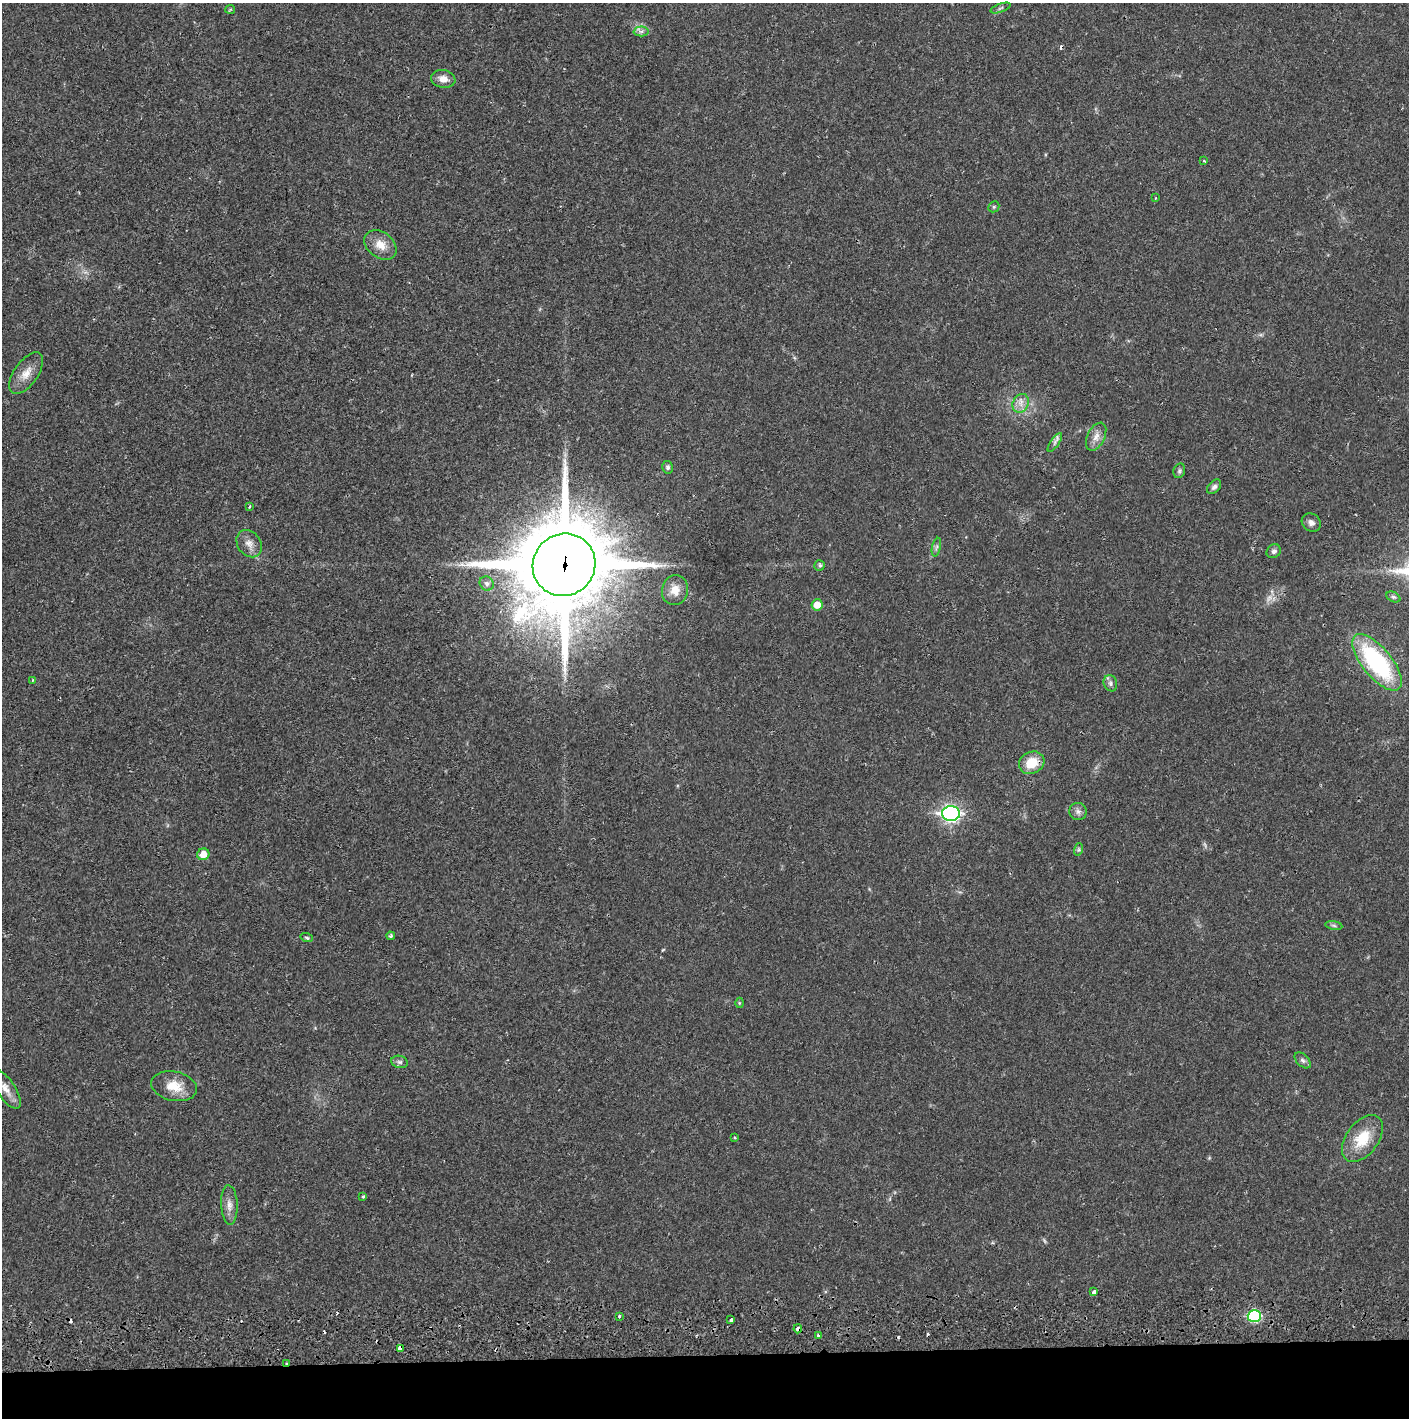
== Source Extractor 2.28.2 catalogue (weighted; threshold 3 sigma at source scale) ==
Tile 8 of 3 x 3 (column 2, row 3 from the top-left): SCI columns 1411-2817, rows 57-1472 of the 4232 x 4364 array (HDU 1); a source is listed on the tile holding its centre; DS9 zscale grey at full resolution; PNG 1411 x 1420 px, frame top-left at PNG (2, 3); each listed source drawn as its Kron ellipse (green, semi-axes under 4 px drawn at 4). Shown black and unused: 5% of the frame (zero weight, under 2 of 3 exposures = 3% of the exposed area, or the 3 px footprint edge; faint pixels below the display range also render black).
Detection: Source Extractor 2.28.2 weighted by HDU 2 'WHT'; one run over the whole footprint, this tile lists its part. Background 0.0219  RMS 0.0035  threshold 0.0159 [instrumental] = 3 sigma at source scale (4.5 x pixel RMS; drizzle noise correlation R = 1.50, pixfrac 1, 0.05/0.05 arcsec/px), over >= 5 px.
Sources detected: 61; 1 too faint to see at this stretch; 6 cosmic-ray / hot-pixel residue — neither listed nor drawn; the other 54 listed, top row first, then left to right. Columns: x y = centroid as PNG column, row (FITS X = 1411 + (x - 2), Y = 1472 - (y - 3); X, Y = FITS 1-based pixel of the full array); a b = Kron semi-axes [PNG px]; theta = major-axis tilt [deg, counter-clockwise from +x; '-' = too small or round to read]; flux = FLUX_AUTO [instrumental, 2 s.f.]
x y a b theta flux
1001 8 10 3 20 0.58
230 9 5 4 - 0.43
641 31 7 5 1 0.97
443 79 12 8 -9 2.8
1204 161 4 2 - 0.27
1155 198 3 2 - 0.26
994 207 6 5 - 0.52
380 245 18 13 -37 4.6
26 373 24 12 55 4.8
1021 403 10 7 63 2.3
1096 437 15 8 64 2.7
1055 443 11 3 55 0.75
668 467 6 5 - 0.96
1179 471 7 5 76 0.76
1214 487 8 5 47 1
249 506 4 3 - 0.44
1311 523 10 8 -36 1.6
249 544 14 11 -55 3
936 547 9 4 76 0.86
1274 551 7 6 - 1
564 565 32 30 47 5400
820 565 5 5 - 0.69
487 583 7 6 - 1.1
675 590 15 13 76 4
1393 597 7 5 -26 0.69
817 605 5 5 - 4.4
1377 662 34 14 -51 46
33 680 4 2 - 0.26
1110 683 8 6 -69 1.1
1032 763 13 11 28 7.7
1078 811 9 8 - 1.5
951 813 9 7 -2 110
1079 849 6 4 72 0.55
203 854 6 6 - 3.9
1334 925 8 4 -9 0.74
391 936 4 3 - 0.43
307 938 6 4 -18 0.51
739 1003 5 3 - 0.33
1303 1060 10 6 -45 1
400 1062 8 6 -15 0.94
174 1086 23 14 -11 6.6
6 1089 23 9 -56 3.4
735 1138 4 2 - 0.33
1362 1138 27 16 53 11
363 1197 3 2 - 0.53
229 1205 20 8 -87 2.8
1094 1292 4 3 - 2.2
619 1316 3 3 - 0.63
1254 1316 7 6 - 24
731 1320 3 3 - 0.65
798 1329 4 4 - 1.8
818 1336 3 3 - 1.8
400 1349 4 4 - 8.8
287 1363 3 2 - 0.51
Overlapping masked pixels (flux is a lower limit): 4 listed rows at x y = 564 565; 798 1329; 400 1349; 287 1363
Isophote crosses this tile's border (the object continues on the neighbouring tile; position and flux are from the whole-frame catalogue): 1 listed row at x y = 6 1089